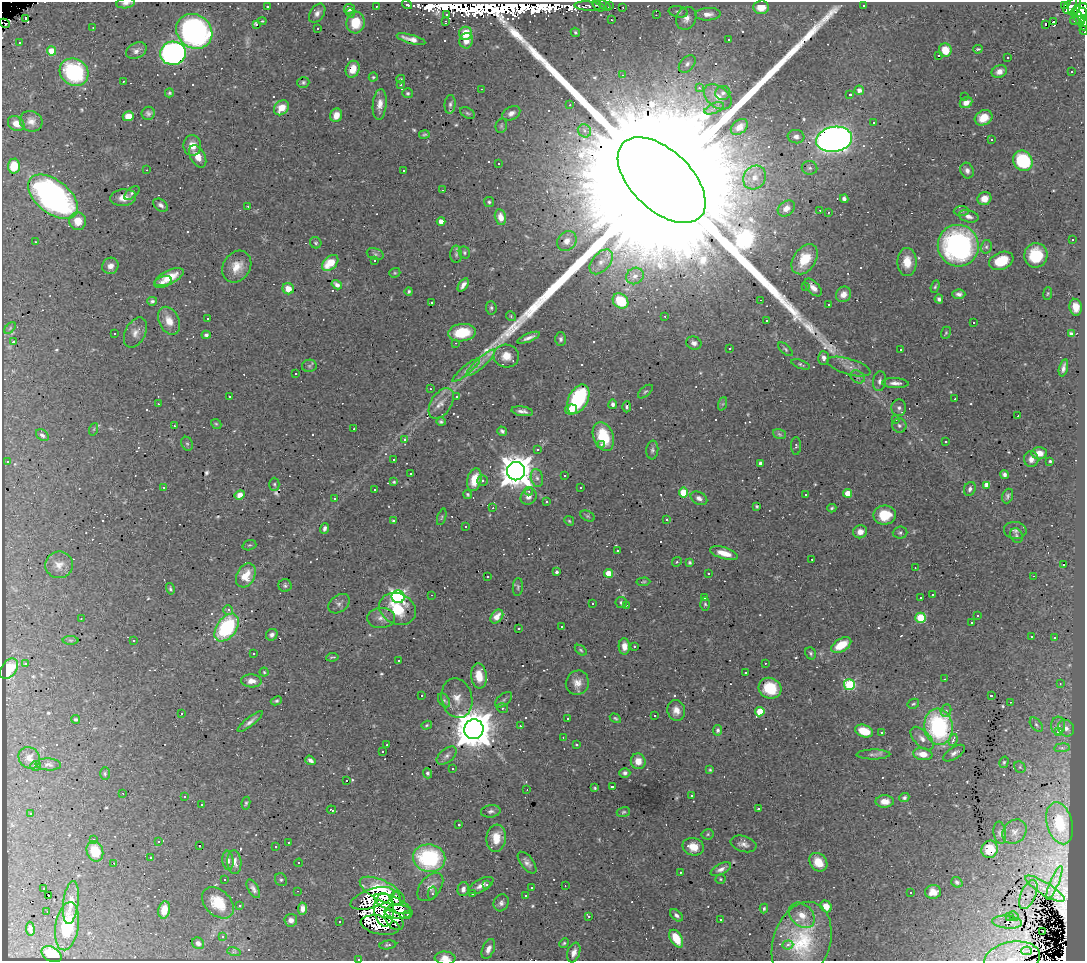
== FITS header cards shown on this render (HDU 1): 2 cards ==
NAXIS1  =                 1083
NAXIS2  =                  959

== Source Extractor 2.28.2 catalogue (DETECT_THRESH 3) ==
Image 1083 x 959 px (HDU 1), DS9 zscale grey, 1 PNG px = 1 image px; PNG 1087 x 963 px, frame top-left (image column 1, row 959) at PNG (2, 2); each listed source drawn as its Kron ellipse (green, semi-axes under 4 px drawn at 4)
Background 0.605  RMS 0.025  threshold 0.0756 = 3 sigma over >= 5 px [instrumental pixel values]
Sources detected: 691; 6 with non-positive FLUX_AUTO (blend fragments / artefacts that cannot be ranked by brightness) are neither listed nor drawn; of the other 685, the 500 brightest by FLUX_AUTO listed and drawn (185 fainter detections omitted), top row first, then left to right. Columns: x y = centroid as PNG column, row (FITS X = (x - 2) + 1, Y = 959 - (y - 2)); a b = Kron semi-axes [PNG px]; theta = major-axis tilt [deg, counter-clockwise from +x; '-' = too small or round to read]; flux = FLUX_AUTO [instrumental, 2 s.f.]
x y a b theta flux
126 3 9 5 9 6.7
407 5 5 3 - 7.7
605 5 6 4 -39 4.1
609 5 4 3 - 16
863 5 3 3 - 4.2
1064 5 4 2 - 5.8
1070 5 9 5 50 39
267 6 3 3 - 4.6
376 6 3 2 - 6.3
588 6 13 4 -3 6.6
599 6 6 4 -38 11
1074 6 10 5 67 47
623 7 3 2 - 2.6
761 7 8 7 - 27
349 9 5 5 - 8.2
1081 10 7 6 - 160
678 12 10 5 -9 5.2
317 13 10 6 56 8.3
350 13 5 4 - 2.7
447 14 4 2 - 2.3
708 14 13 6 3 12
656 15 2 2 - 3.2
1082 15 7 5 87 94
1078 17 9 4 -59 50
26 18 3 3 - 570
686 18 12 10 65 12
611 20 3 3 - 2.4
262 21 4 3 - 3.7
1075 21 5 3 - 29
445 22 4 3 - 2.8
1053 22 3 3 - 1700
5 23 5 2 - 15
356 23 11 9 84 43
1046 24 3 3 - 200
1083 24 6 5 - 21
256 25 3 3 - 19
93 28 3 2 - 3.2
317 28 3 3 - 8.8
1084 30 4 2 - 3.9
194 31 19 16 -37 560
575 32 5 4 - 2.8
466 33 6 6 - 35
411 39 15 4 -16 13
728 39 3 3 - 3.6
466 41 8 6 73 14
19 42 3 3 - 10
978 49 5 3 - 2.7
945 50 7 6 - 27
51 51 5 4 - 39
136 51 11 7 26 8.5
173 53 13 11 6 570
938 56 3 3 - 45
1008 58 3 2 - 2.7
687 64 10 6 47 6.4
353 69 9 6 67 24
999 71 8 6 24 9.6
1072 71 3 3 - 5.8
74 72 15 13 -35 210
622 75 3 2 - 4.5
373 77 4 4 - 2.5
401 79 4 3 - 2.4
123 81 3 2 - 57
303 82 6 5 - 3.1
400 85 3 3 - 36
699 88 4 3 - 6
481 89 3 2 - 7.9
859 90 5 4 - 10
169 93 4 4 - 2.9
408 93 5 5 - 3
723 93 7 7 - 4.6
850 95 3 3 - 4.8
718 97 15 10 -38 18
964 97 3 3 - 3.3
966 103 6 5 - 14
380 104 15 7 84 16
450 104 9 5 84 5.4
570 105 3 2 - 2.6
281 108 8 6 45 25
714 108 10 5 23 7.2
148 113 7 6 - 4.8
467 113 8 5 -27 3.3
511 113 9 6 27 9.3
336 115 7 6 - 17
128 116 6 5 - 24
983 118 9 7 27 27
31 121 11 10 - 13
873 123 3 3 - 67
16 124 9 7 -34 16
501 126 7 5 76 3.1
739 127 9 6 38 16
584 131 7 6 - 6.9
424 135 5 4 - 3
796 137 8 6 -5 7.9
834 139 18 12 9 1700
991 140 3 3 - 27
192 145 10 9 - 17
198 156 12 7 -60 19
1023 161 10 9 - 130
498 163 3 3 - 7.8
14 166 7 6 - 37
810 168 8 6 -12 5.2
147 170 3 2 - 2.6
403 171 3 3 - 3.5
967 171 8 6 -69 7.2
754 177 12 11 - 20
662 180 53 30 -44 590000
443 190 3 2 - 3.2
132 193 9 5 41 4
53 197 29 16 -38 570
123 198 13 8 6 17
844 199 4 4 - 5.2
984 199 7 6 - 18
489 202 5 5 - 3.1
161 205 8 5 -36 6
248 206 3 3 - 3.4
786 208 9 7 38 13
820 210 3 2 - 3.3
961 211 7 5 1 3.6
828 212 3 2 - 18
969 216 10 6 -13 8.7
500 217 8 5 -78 14
78 221 9 8 - 28
441 221 4 4 - 13
1072 240 3 3 - 7.4
567 241 11 9 49 14
35 242 3 2 - 2.9
316 243 6 5 - 3.1
958 246 21 20 - 410
986 247 7 5 76 3.6
464 252 6 5 - 3.1
375 254 9 5 -20 3.9
456 254 9 5 -90 4.5
1036 255 12 11 - 56
805 259 16 11 55 46
374 261 3 3 - 28
1001 261 13 8 22 52
601 262 14 9 48 16
907 262 14 9 -90 30
330 263 9 6 42 47
110 266 8 8 - 11
237 267 17 13 57 28
395 273 6 4 19 2.4
635 276 9 8 - 11
169 277 15 7 25 33
163 282 9 5 21 7.1
337 285 5 4 - 6.8
463 285 7 4 54 8.9
805 287 3 2 - 3.4
813 287 11 5 -46 12
935 287 6 4 70 2.6
288 289 6 5 - 23
409 291 4 4 - 3.2
1048 293 6 4 81 2.4
843 294 8 7 - 13
959 294 6 5 - 6.3
939 299 4 4 - 4.3
760 300 3 2 - 9.2
152 301 5 4 - 3.7
621 301 8 7 - 52
432 303 3 3 - 10
828 305 3 3 - 14
1076 307 8 6 -79 18
491 308 7 5 -86 3.6
511 316 5 4 - 2.3
665 316 3 2 - 3.7
208 319 3 3 - 77
766 320 3 3 - 39
169 321 15 10 -65 21
973 323 3 3 - 18
10 328 7 4 46 2.9
135 332 16 10 63 14
115 333 3 2 - 2.3
462 333 14 8 8 54
946 333 6 4 68 2.7
1071 334 4 3 - 4.4
206 335 4 4 - 4.9
529 338 12 4 22 8.6
561 339 7 5 90 4.8
14 342 3 3 - 19
456 343 3 2 - 4.2
694 343 8 6 -21 7.5
729 349 3 3 - 17
785 349 9 4 -43 3.4
901 350 3 3 - 39
506 356 13 11 -13 24
823 358 7 5 -87 8.5
481 363 19 5 43 11
801 364 10 4 -20 3.3
309 366 7 6 - 3.8
849 367 22 8 -16 16
1063 368 9 4 76 6.9
466 370 17 4 40 9.8
296 374 3 3 - 43
857 377 7 6 - 5
880 381 10 6 82 6.4
895 383 13 5 -2 8.6
430 389 3 3 - 3.7
645 391 9 5 40 3.5
457 396 3 3 - 4.1
229 397 3 3 - 31
578 399 16 9 63 160
955 399 3 3 - 4.2
441 403 17 10 57 18
158 404 3 2 - 4.2
613 404 5 4 - 5.2
722 404 7 4 70 3.2
627 407 5 4 - 2.8
899 408 8 7 - 6.8
571 409 6 5 - 24
522 411 11 5 -8 7.4
1018 416 3 2 - 3.6
895 420 3 3 - 26
441 422 4 4 - 3.3
216 424 5 4 - 2.2
174 426 3 3 - 2.7
899 426 7 7 - 5.2
94 429 6 4 71 2.3
354 429 3 3 - 9.9
502 431 5 4 - 4.4
779 434 7 5 -18 2.8
42 435 7 5 -38 5.6
603 437 15 10 -69 65
405 440 4 3 - 6.1
946 442 3 3 - 7.2
187 444 7 5 -66 3.6
601 444 3 2 - 4.2
796 446 9 5 90 2.9
538 450 3 3 - 3.1
652 450 9 6 85 4.8
1039 453 8 6 -1 14
394 459 3 3 - 55
1031 459 8 7 - 9.1
7 461 3 3 - 38
1050 461 3 3 - 2.5
760 463 4 3 - 3.9
516 471 9 9 - 3600
411 474 3 3 - 5.7
565 475 3 3 - 26
1004 475 4 4 - 5.5
537 478 9 6 -78 6.8
474 480 11 7 76 37
483 481 5 5 - 3.9
394 482 4 4 - 2.7
274 484 6 5 - 3.1
986 486 3 3 - 450
164 487 3 3 - 5.5
581 487 3 3 - 18
375 489 3 2 - 2.5
970 489 7 5 68 5.7
529 491 4 4 - 3.9
683 492 5 4 - 82
848 493 4 4 - 31
805 494 3 3 - 150
240 495 5 4 - 13
468 495 4 3 - 2.6
529 496 9 7 44 11
1008 496 7 5 70 4.6
699 498 9 6 -29 8.1
335 499 3 3 - 3
547 502 3 3 - 34
757 506 4 3 - 2.6
493 508 3 3 - 11
832 508 4 3 - 2.7
885 515 11 9 9 46
587 516 7 5 -27 3
442 517 8 4 72 2.6
667 520 3 3 - 100
394 521 3 3 - 5.8
569 521 5 4 - 2.4
465 527 3 3 - 13
325 528 5 3 - 5.3
1015 530 11 8 -5 7
860 532 7 6 - 12
900 533 7 6 - 3.8
1016 535 7 6 - 4.2
249 545 7 5 17 2.9
617 551 3 3 - 5.3
724 553 14 5 -16 26
812 559 3 2 - 4.8
677 562 5 4 - 2.4
690 563 3 3 - 2.8
59 565 14 13 - 17
1064 565 3 3 - 120
915 568 2 2 - 2.3
557 572 4 3 - 3.8
609 573 4 4 - 43
708 573 3 3 - 3.6
246 575 13 9 61 33
1034 576 3 2 - 13
487 577 3 3 - 2.9
643 582 7 4 4 2.4
285 585 6 6 - 4
518 587 9 5 86 3.4
170 589 6 4 -75 3.1
431 595 3 2 - 4.1
932 595 3 2 - 7
398 597 6 6 - 440
704 598 3 3 - 4.7
921 598 3 3 - 58
621 602 6 5 - 4.1
592 603 3 3 - 140
339 604 12 8 37 7
705 604 6 5 - 3.3
626 605 3 3 - 2.8
398 609 19 15 -26 47
228 610 5 5 - 7.4
977 615 3 3 - 210
497 616 8 5 52 13
381 618 14 10 4 14
921 618 5 5 - 100
81 619 3 2 - 2.5
972 623 3 3 - 78
562 626 3 3 - 4.2
227 628 16 9 53 150
519 628 3 3 - 6
272 635 6 5 - 6.6
1032 637 3 3 - 11
1055 638 3 3 - 11
70 640 8 4 0 3.6
134 641 3 3 - 7.6
841 645 11 6 31 45
624 646 8 5 -87 15
634 646 3 3 - 8.4
581 650 7 4 -38 2.8
811 653 6 5 - 3.3
254 654 3 3 - 4.1
332 657 6 3 9 2.5
399 660 3 3 - 6.9
25 663 3 3 - 14
765 663 3 2 - 2.4
9 669 11 7 54 38
264 672 4 4 - 2.2
745 672 3 2 - 3
479 676 12 8 -84 28
945 679 3 2 - 2.6
251 681 10 6 -3 15
577 683 12 11 - 16
1060 683 3 3 - 3.4
849 685 5 5 - 170
770 688 11 10 - 60
422 696 3 3 - 84
991 696 3 3 - 160
457 698 20 15 -77 26
444 700 8 5 -53 4
504 700 10 5 39 4.9
276 701 6 4 26 3.2
1010 702 3 2 - 6.9
913 704 6 4 28 3
502 708 6 5 - 4
676 711 10 9 - 13
946 711 6 5 - 4.1
760 712 5 4 - 56
181 714 3 3 - 6.7
654 715 3 3 - 200
615 718 6 4 -30 2.8
75 719 4 4 - 2.4
567 719 3 3 - 4.7
250 722 15 4 39 8
427 725 6 4 19 2.2
1036 725 8 5 -52 4.2
520 726 3 3 - 4.5
1058 726 9 7 84 6.7
938 727 18 14 -83 240
1066 728 9 7 -50 8
474 729 10 9 - 6100
718 730 5 4 - 4.4
864 731 9 6 -19 42
1058 732 4 3 - 15
882 733 3 3 - 82
563 737 3 2 - 2.5
922 739 14 7 -46 13
953 740 6 3 71 7.8
387 745 3 3 - 4.5
577 745 3 3 - 15
1062 748 8 4 7 3.8
383 751 3 3 - 3.9
954 753 12 5 33 7.5
873 754 17 5 1 6.9
923 754 9 6 -9 22
447 756 12 6 39 7.9
29 758 11 10 - 10
310 760 5 4 - 6.7
638 761 8 7 - 17
1004 762 6 4 75 3.1
48 764 13 6 -3 5.4
35 766 5 5 - 3.4
1020 767 6 5 - 2.6
453 768 3 3 - 3.3
710 770 3 3 - 2.3
428 773 5 4 - 3.9
625 773 5 5 - 4.8
105 774 6 5 - 3.2
347 781 3 3 - 80
613 786 3 3 - 63
595 788 3 3 - 2.4
527 790 3 2 - 2.5
123 793 3 2 - 40
185 796 4 3 - 2.2
691 796 3 3 - 8.1
904 798 5 4 - 3.9
885 801 9 6 1 16
246 803 6 4 79 2.7
201 805 3 2 - 3
758 809 3 3 - 20
331 810 5 3 - 6.6
491 811 10 6 7 5.7
623 812 7 5 17 3.1
31 813 3 3 - 2.6
1060 823 21 12 -75 65
459 825 3 3 - 3.9
1014 832 13 11 46 14
1000 833 11 6 -83 5.6
708 834 6 5 - 2.7
496 838 13 9 83 35
94 840 3 3 - 31
159 841 3 3 - 12
288 842 3 3 - 4.6
743 844 13 8 -16 9.5
199 845 3 3 - 42
276 847 3 3 - 6
693 847 11 8 -15 24
990 849 9 8 - 32
95 851 10 8 -68 42
150 858 3 3 - 16
429 858 16 14 -9 200
228 860 10 5 -84 4.7
234 862 12 7 -86 11
818 862 10 8 -50 27
114 863 3 2 - 1100
299 863 4 3 - 13
527 863 13 6 -52 8.6
721 869 11 5 27 8.3
680 872 3 3 - 6.9
721 879 5 4 - 2.3
224 880 3 3 - 22
281 880 7 5 -58 3.5
957 882 6 5 - 3.7
1054 883 18 4 67 13
481 885 14 6 28 10
487 885 3 3 - 4.7
565 886 3 2 - 2.3
430 887 16 10 51 17
44 888 3 3 - 7.3
532 888 3 3 - 3.3
253 889 10 5 -61 6.8
463 889 7 5 79 8.5
1045 889 23 6 -32 23
298 891 3 2 - 6.5
382 891 24 10 -26 69
933 892 8 7 - 16
432 893 7 4 76 2.8
911 893 3 3 - 3.7
472 894 3 2 - 5.7
48 895 3 2 - 7.4
1028 895 15 7 66 12
525 896 3 3 - 14
372 898 23 9 18 26
396 898 7 4 -82 3.5
71 902 22 7 83 22
218 903 18 12 -44 44
501 903 8 7 - 6.7
393 904 20 7 -22 9.1
239 905 3 3 - 160
826 906 6 5 - 15
302 909 6 4 86 10
764 909 5 4 - 2.7
164 910 9 6 80 26
384 910 17 10 -84 5.7
47 911 3 2 - 7.3
398 912 14 7 -1 13
407 915 3 2 - 2.5
676 915 7 4 -44 5.6
802 915 14 10 -45 21
589 916 3 3 - 5.5
1009 916 3 3 - 37
1014 916 5 3 - 7.7
720 919 3 3 - 6.8
291 920 6 6 - 9.5
394 920 12 7 -50 4.4
339 922 3 3 - 3.2
1007 922 15 6 -5 21
380 925 20 9 -11 4.9
67 926 24 11 81 79
30 929 7 4 -83 5.7
1043 932 2 2 - 2.4
222 936 3 3 - 8.1
676 939 9 5 -60 2.7
802 942 41 28 72 110
198 943 6 5 - 6.8
564 943 5 4 - 2.7
388 945 8 4 9 3.7
788 945 5 4 - 5.2
488 949 10 6 67 9.7
1027 951 5 3 - 20
234 952 7 4 -17 3.1
574 952 10 6 70 12
51 954 11 7 -28 33
445 958 10 6 -5 12
358 959 3 2 - 120
1012 959 28 17 10 27
At the frame edge (FLAGS 8, measured only in part): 7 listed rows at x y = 126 3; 5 23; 1083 24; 1084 30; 445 958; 358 959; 1012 959
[185 fainter detections neither listed nor drawn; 6 non-positive-flux detections neither listed nor drawn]